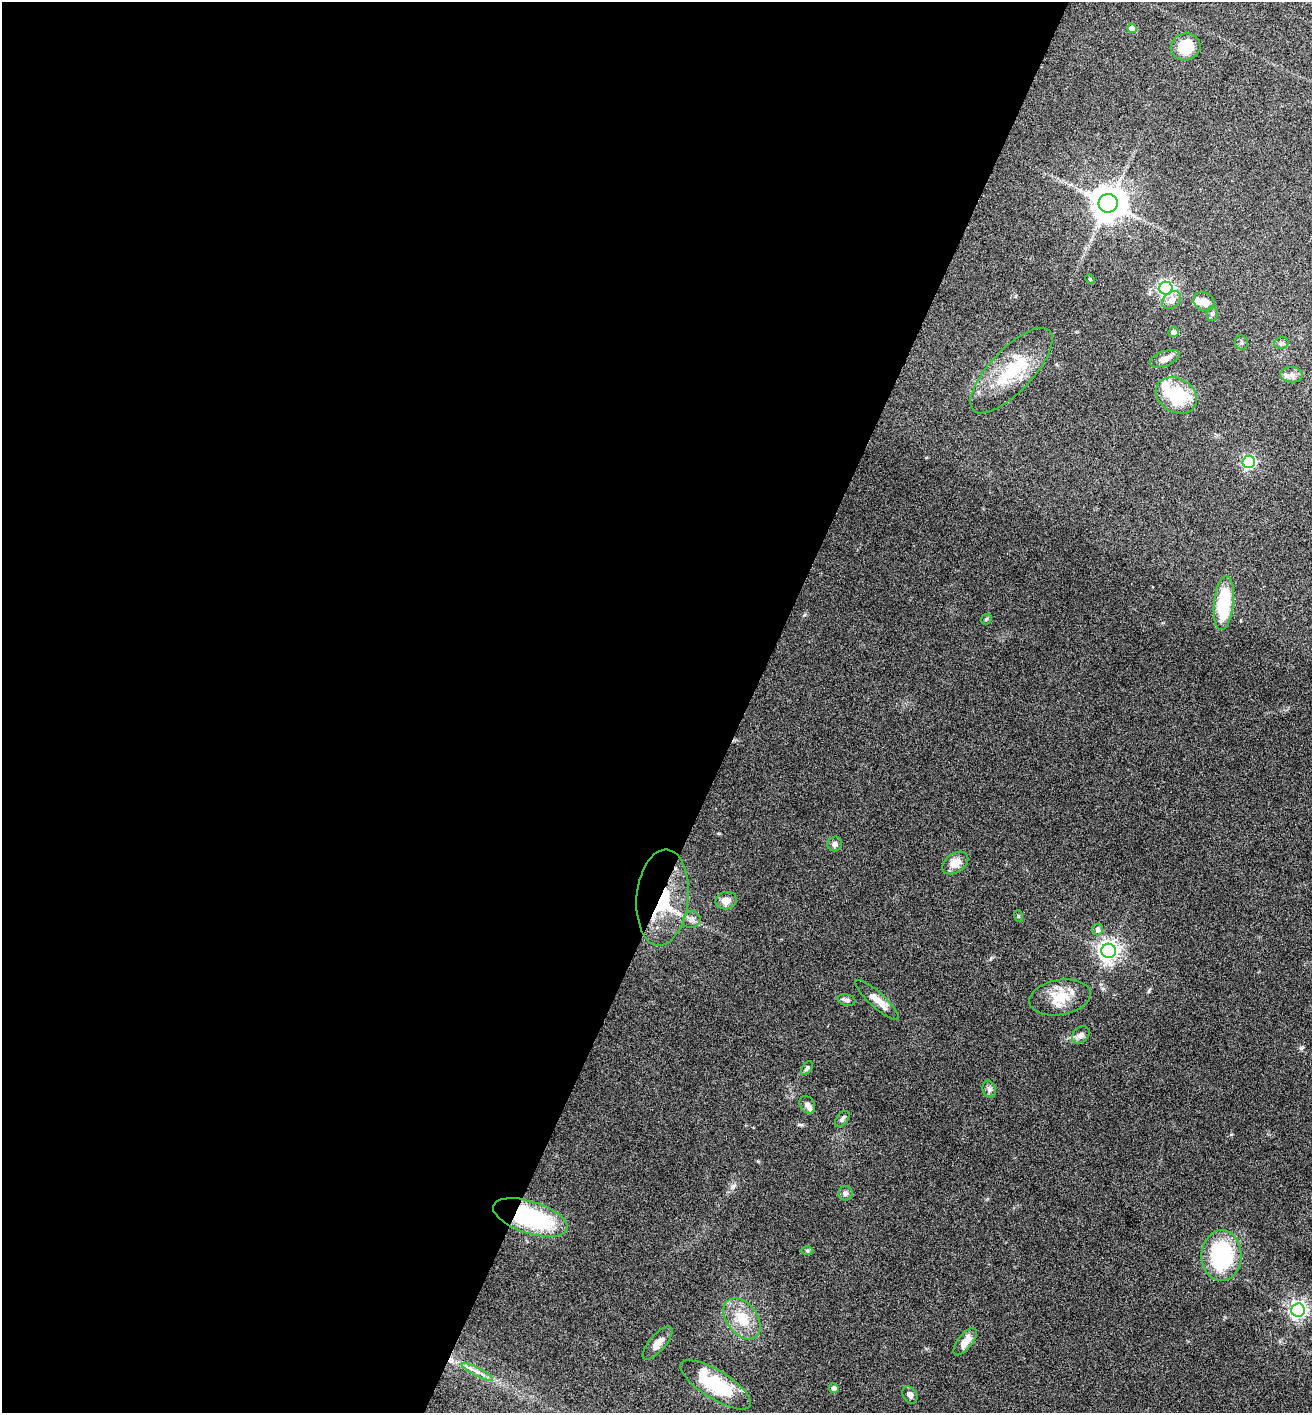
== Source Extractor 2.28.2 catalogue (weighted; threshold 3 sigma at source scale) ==
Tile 5 of 4 x 4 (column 1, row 2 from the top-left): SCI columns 144-1453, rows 2828-4238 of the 5660 x 5650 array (HDU 1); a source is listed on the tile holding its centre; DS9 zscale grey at full resolution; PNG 1314 x 1415 px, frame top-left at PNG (2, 2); each listed source drawn as its Kron ellipse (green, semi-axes under 4 px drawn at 4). Shown black and unused: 57% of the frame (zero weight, under 4 of 8 exposures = <1% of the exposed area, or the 3 px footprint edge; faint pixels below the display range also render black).
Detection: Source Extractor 2.28.2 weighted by HDU 2 'WHT'; one run over the whole footprint, this tile lists its part. Background 0.0556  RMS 0.004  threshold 0.0164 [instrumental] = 3 sigma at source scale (4.09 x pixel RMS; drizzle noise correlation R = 1.36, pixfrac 0.8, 0.05/0.05 arcsec/px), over >= 5 px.
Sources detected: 50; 2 inside a brighter object's white glare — neither listed nor drawn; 2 inside a brighter listed object's ellipse — not listed separately; the other 46 listed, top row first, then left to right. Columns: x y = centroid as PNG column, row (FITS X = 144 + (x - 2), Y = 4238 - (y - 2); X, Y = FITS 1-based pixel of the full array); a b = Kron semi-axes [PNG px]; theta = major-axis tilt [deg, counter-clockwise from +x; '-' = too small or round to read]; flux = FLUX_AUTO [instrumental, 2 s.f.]
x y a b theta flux
1132 29 5 4 - 3.9
1186 47 15 13 13 10
1108 203 9 9 - 790
1090 279 6 3 -45 0.4
1166 288 6 6 - 110
1172 300 11 7 39 2.6
1204 302 11 9 -26 3.5
1212 314 7 5 88 0.8
1174 332 5 5 - 1.7
1241 343 7 6 - 0.84
1281 343 7 5 12 0.88
1165 359 15 7 20 2.7
1011 371 55 21 47 21
1292 375 11 7 -4 2.1
1176 395 22 17 -31 19
1249 462 6 6 - 71
1224 603 27 10 84 23
986 619 6 4 46 0.57
835 844 7 7 - 1.3
955 863 14 9 35 3.9
662 898 48 26 84 26
726 901 10 8 12 2.9
1018 916 6 4 -71 0.43
692 920 9 8 - 1.5
1098 929 6 5 - 1.5
1109 951 7 7 - 240
1060 997 31 17 10 9.6
846 1000 9 5 -14 1.1
877 1000 28 7 -42 4.2
1081 1035 10 7 43 1.6
807 1068 8 4 54 0.81
989 1089 9 6 -76 1.2
807 1105 9 7 -59 1.6
842 1119 9 5 54 1
845 1193 7 7 - 1.3
530 1217 39 16 -18 41
807 1250 6 4 -1 0.57
1222 1256 25 20 89 34
1298 1310 7 6 - 140
742 1319 23 15 -52 8.9
965 1342 16 7 52 3.7
657 1343 21 8 50 3.2
477 1372 17 4 -27 2
716 1385 40 14 -32 21
834 1388 5 4 - 2
910 1395 9 7 -59 1.7
Overlapping masked pixels (flux is a lower limit): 2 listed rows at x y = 662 898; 530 1217
Unlisted compact peaks at least as high as the median listed source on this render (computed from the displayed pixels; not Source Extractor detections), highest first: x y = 732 1187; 804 615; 1149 991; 1231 1134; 991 958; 799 1124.